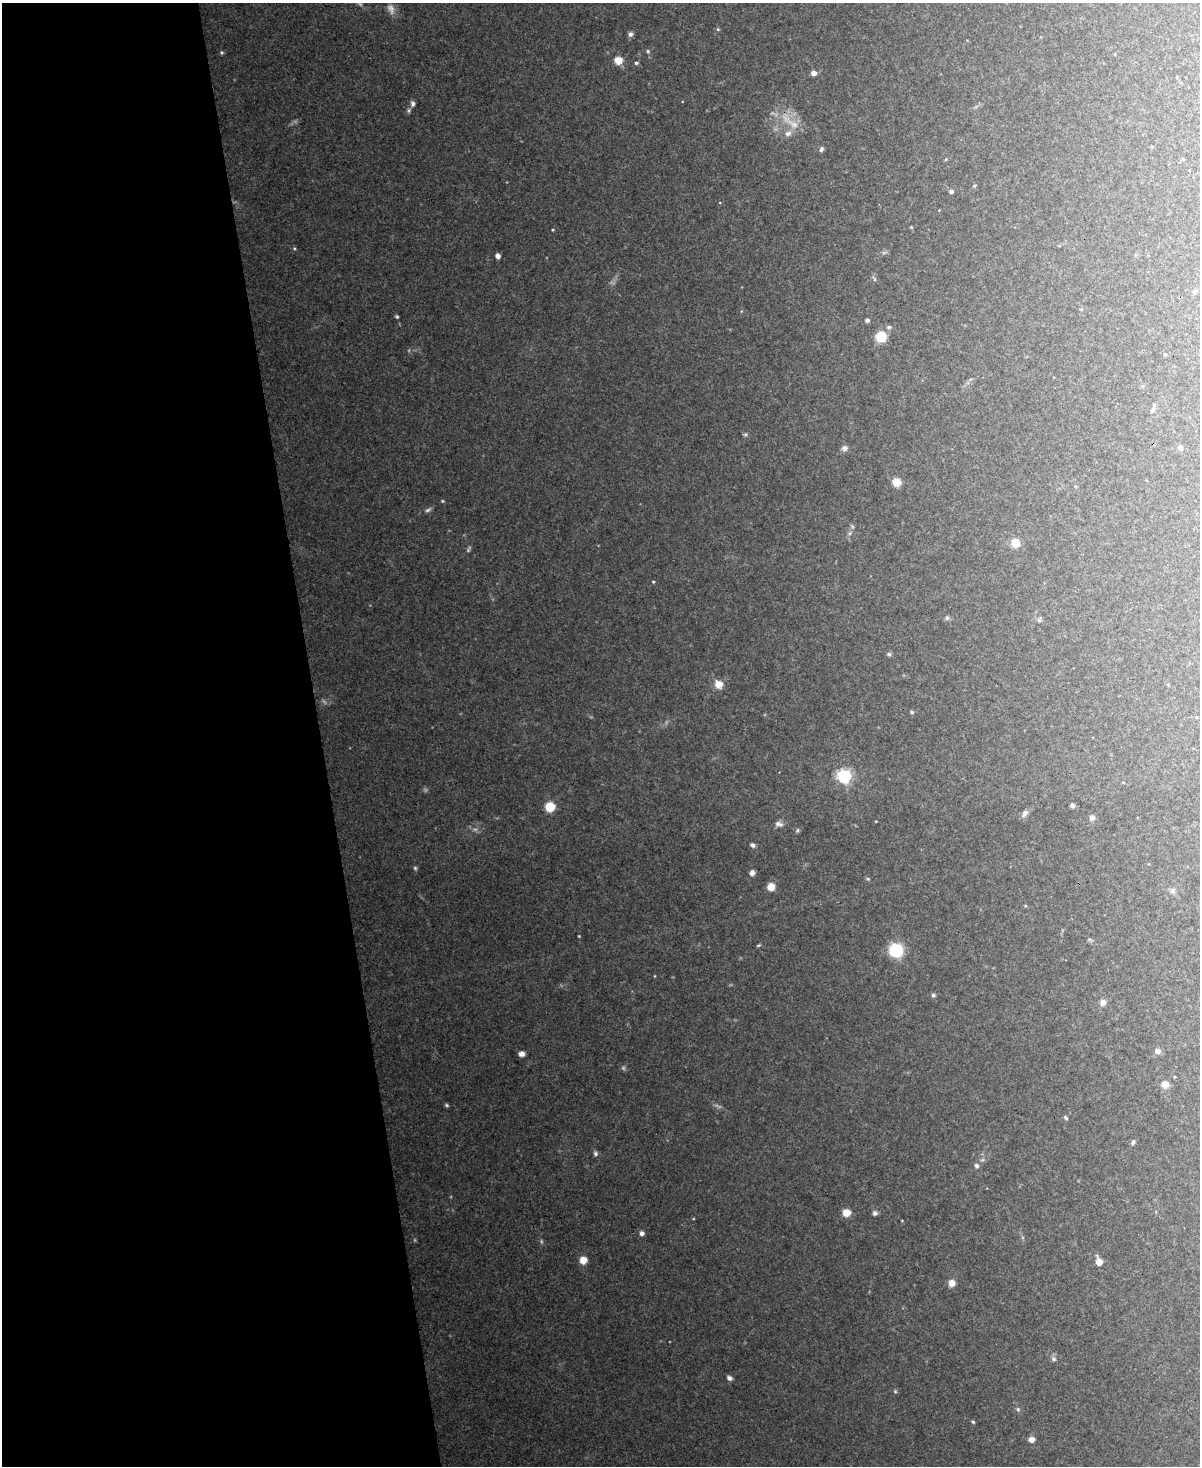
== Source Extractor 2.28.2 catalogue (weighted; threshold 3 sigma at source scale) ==
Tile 5 of 4 x 3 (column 1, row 2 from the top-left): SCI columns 1-1198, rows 1597-3060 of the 4794 x 4767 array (HDU 1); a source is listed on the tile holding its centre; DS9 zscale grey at full resolution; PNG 1202 x 1468 px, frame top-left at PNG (2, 3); no overlay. Shown black and unused: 27% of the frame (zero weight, under 3 of 4 exposures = <1% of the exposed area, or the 3 px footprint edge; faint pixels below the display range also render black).
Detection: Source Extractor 2.28.2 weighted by HDU 2 'WHT'; one run over the whole footprint, this tile lists its part. Background 0.127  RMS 0.0075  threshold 0.0337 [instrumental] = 3 sigma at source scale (4.5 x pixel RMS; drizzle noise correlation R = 1.50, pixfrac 1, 0.05/0.05 arcsec/px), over >= 5 px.
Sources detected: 63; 4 too faint to see at this stretch — not listed; the other 59 listed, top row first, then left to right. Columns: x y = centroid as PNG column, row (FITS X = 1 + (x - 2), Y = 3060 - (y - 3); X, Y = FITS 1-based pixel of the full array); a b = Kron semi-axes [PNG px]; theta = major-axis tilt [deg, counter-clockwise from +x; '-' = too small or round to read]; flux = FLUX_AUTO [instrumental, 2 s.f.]
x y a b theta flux
718 29 5 4 - 0.83
630 34 7 6 - 1.8
648 51 5 4 - 0.86
618 60 7 6 - 9.6
636 63 5 4 - 1.1
814 73 5 5 - 3.4
413 104 8 6 -83 2.1
788 133 9 7 23 2.9
821 149 7 4 59 1.4
1183 159 4 3 - 0.67
951 191 4 4 - 1.4
498 256 5 5 - 2.9
397 317 5 4 - 0.91
867 320 5 4 - 1.9
889 327 6 5 - 1.3
881 337 10 10 - 14
1165 354 5 3 - 0.58
1153 409 8 4 63 1.5
844 448 8 7 - 2.3
1180 448 7 6 - 1.8
896 482 6 6 - 10
428 510 8 5 27 1.5
1015 543 7 7 - 11
653 582 4 3 - 0.63
947 618 6 5 - 1.3
889 654 6 5 - 1.3
718 684 7 7 - 8.5
912 712 5 4 - 0.9
844 776 6 5 - 160
1072 805 6 5 - 1.5
550 807 6 6 - 23
1024 814 11 6 58 2.3
1092 817 7 6 - 2.1
779 824 11 6 -12 2.7
753 845 6 5 - 1.9
752 873 6 5 - 2.7
868 879 5 3 - 0.77
771 887 6 6 - 9.5
896 950 8 7 - 60
933 995 5 5 - 1.2
1103 1002 7 6 - 3.6
1157 1051 8 7 - 2.8
521 1054 6 6 - 2.9
1165 1084 7 7 - 5.4
1066 1118 6 4 -49 1
1133 1142 7 4 69 1.4
595 1153 7 6 - 1.7
976 1166 6 5 - 1.5
846 1213 6 6 - 10
875 1213 6 5 - 1.8
642 1233 5 5 - 2.6
583 1260 6 6 - 9.2
1099 1262 5 5 - 8.2
952 1283 7 7 - 5.1
1054 1359 6 5 - 1.5
729 1378 7 5 -31 2.2
1018 1409 5 3 - 0.89
973 1422 5 4 - 0.85
1031 1440 4 4 - 8.2